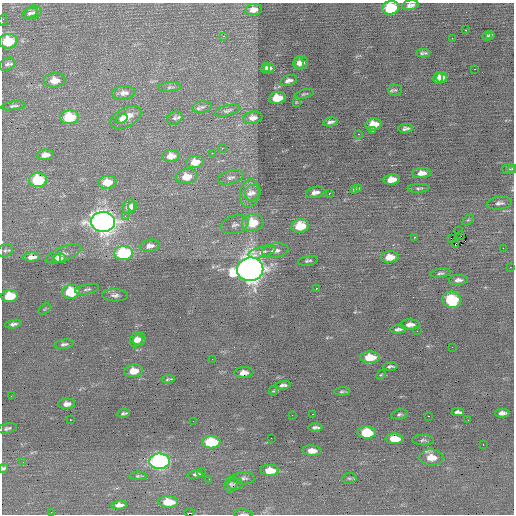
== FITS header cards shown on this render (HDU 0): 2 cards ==
NAXIS1  =                  512 / Axis length
NAXIS2  =                  512 / Axis length

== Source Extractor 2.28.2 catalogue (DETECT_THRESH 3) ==
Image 512 x 512 px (HDU 0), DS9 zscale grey, 1 PNG px = 1 image px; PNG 516 x 516 px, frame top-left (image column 1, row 512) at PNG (2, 3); each listed source drawn as its Kron ellipse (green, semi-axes under 4 px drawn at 4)
Background 0.0329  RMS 0.85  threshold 2.54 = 3 sigma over >= 5 px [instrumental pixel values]
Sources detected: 156; all 156 listed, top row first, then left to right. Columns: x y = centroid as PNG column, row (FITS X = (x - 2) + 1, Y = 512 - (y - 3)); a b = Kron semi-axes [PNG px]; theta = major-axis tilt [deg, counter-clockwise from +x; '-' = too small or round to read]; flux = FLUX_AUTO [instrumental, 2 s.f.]
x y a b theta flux
410 5 8 5 10 220
391 8 9 6 9 3300
253 10 8 5 9 340
33 12 9 6 16 160
30 13 8 5 26 150
3 20 6 2 78 100
466 30 3 2 - 320
490 35 4 3 - 70
224 36 2 2 - 300
487 36 5 3 - 110
452 38 2 2 - 94
8 41 9 7 7 2100
423 53 7 3 3 120
298 63 7 5 -87 220
302 63 7 6 - 260
7 64 8 6 27 170
269 68 5 4 - 180
265 69 5 4 - 190
474 69 2 2 - 390
442 77 5 5 - 450
438 78 6 5 - 570
55 80 11 7 4 560
289 80 9 5 16 210
170 87 11 5 6 140
395 90 7 5 0 97
124 93 11 7 5 310
304 94 10 4 13 100
277 98 8 6 9 1100
296 102 4 4 - 46
13 106 12 4 7 140
202 107 9 5 5 160
227 111 13 5 14 160
69 117 9 7 4 2300
126 117 17 9 28 840
175 118 8 6 27 150
253 118 9 6 7 290
122 119 6 4 32 190
330 122 7 3 13 170
373 124 8 6 9 1100
405 128 7 4 6 160
373 131 3 2 - 67
358 134 3 2 - 360
222 148 2 2 - 190
212 153 2 2 - 33
45 155 8 5 6 300
171 156 9 6 7 420
195 162 9 6 7 610
508 169 6 5 - 120
512 169 4 3 - 42
421 173 9 5 6 390
186 177 11 7 7 720
231 177 13 6 15 210
391 179 8 5 7 680
38 180 9 7 2 2600
107 182 9 6 7 910
358 188 3 3 - 71
419 188 11 4 3 120
354 189 4 4 - 100
315 192 9 5 13 300
249 193 15 9 81 510
253 193 8 7 - 270
329 193 3 2 - 750
499 203 12 6 6 230
132 206 5 4 - 210
129 207 7 6 - 400
125 216 3 2 - 76
468 220 6 4 43 79
103 222 12 10 -2 41000
253 223 11 8 8 1600
235 225 14 9 16 370
300 226 9 6 10 1400
459 231 2 2 - 61
461 236 3 2 - 65
414 237 3 2 - 150
451 238 4 2 - 1400
455 244 3 3 - 290
150 246 10 6 9 300
503 248 2 2 - 250
5 251 8 6 16 130
275 251 13 7 10 390
262 252 14 5 15 240
124 253 9 7 4 5300
63 254 19 7 21 300
32 257 8 4 3 300
390 257 9 5 6 680
60 258 6 5 - 180
56 259 4 4 - 150
308 261 10 4 9 130
510 267 2 2 - 150
250 269 13 12 - 57000
440 273 10 4 7 130
458 280 9 5 4 220
316 288 3 2 - 200
87 289 12 5 10 150
71 292 9 7 6 2600
115 295 13 6 -2 240
10 296 8 6 6 1600
452 300 9 8 - 3400
45 309 7 4 35 70
13 324 8 4 10 170
410 325 9 5 1 320
398 329 8 3 4 160
417 331 2 2 - 110
139 339 7 6 - 250
136 340 7 6 - 340
64 344 10 4 9 150
452 347 2 2 - 250
370 357 9 6 1 1100
212 359 2 2 - 120
390 366 7 3 5 120
134 371 9 6 8 770
244 373 10 5 5 410
381 375 5 4 - 61
168 379 7 2 8 79
283 385 8 3 5 150
273 391 4 4 - 66
342 392 8 3 2 110
11 396 2 2 - 29
67 404 8 5 5 290
458 412 6 4 1 160
124 413 6 3 12 130
502 413 7 4 -2 230
313 414 2 2 - 69
400 414 8 5 9 130
292 415 2 2 - 260
428 416 3 2 - 100
70 420 3 2 - 270
468 420 2 2 - 120
193 421 2 2 - 85
315 427 7 3 2 150
7 428 10 5 12 150
367 433 9 6 -3 2200
271 438 2 2 - 200
395 439 9 5 -2 950
423 440 11 5 -1 140
211 442 9 6 1 3500
483 445 3 2 - 55
312 451 9 5 -3 450
431 457 12 8 -4 770
159 461 10 7 1 15000
23 462 3 3 - 34
3 468 5 4 - 110
270 470 9 5 -1 850
202 472 5 3 - 230
195 474 7 4 11 140
138 476 9 4 0 100
244 478 11 6 0 170
349 478 7 5 6 100
209 479 2 2 - 27
231 484 8 6 68 150
235 484 8 6 0 130
168 502 10 5 -3 1100
119 505 8 4 4 310
51 512 2 2 - 35
190 512 5 2 - 110
243 514 9 3 -2 87
At the frame edge (FLAGS 8, measured only in part): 7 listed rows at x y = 410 5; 391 8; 3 20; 512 169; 499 203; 3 468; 243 514